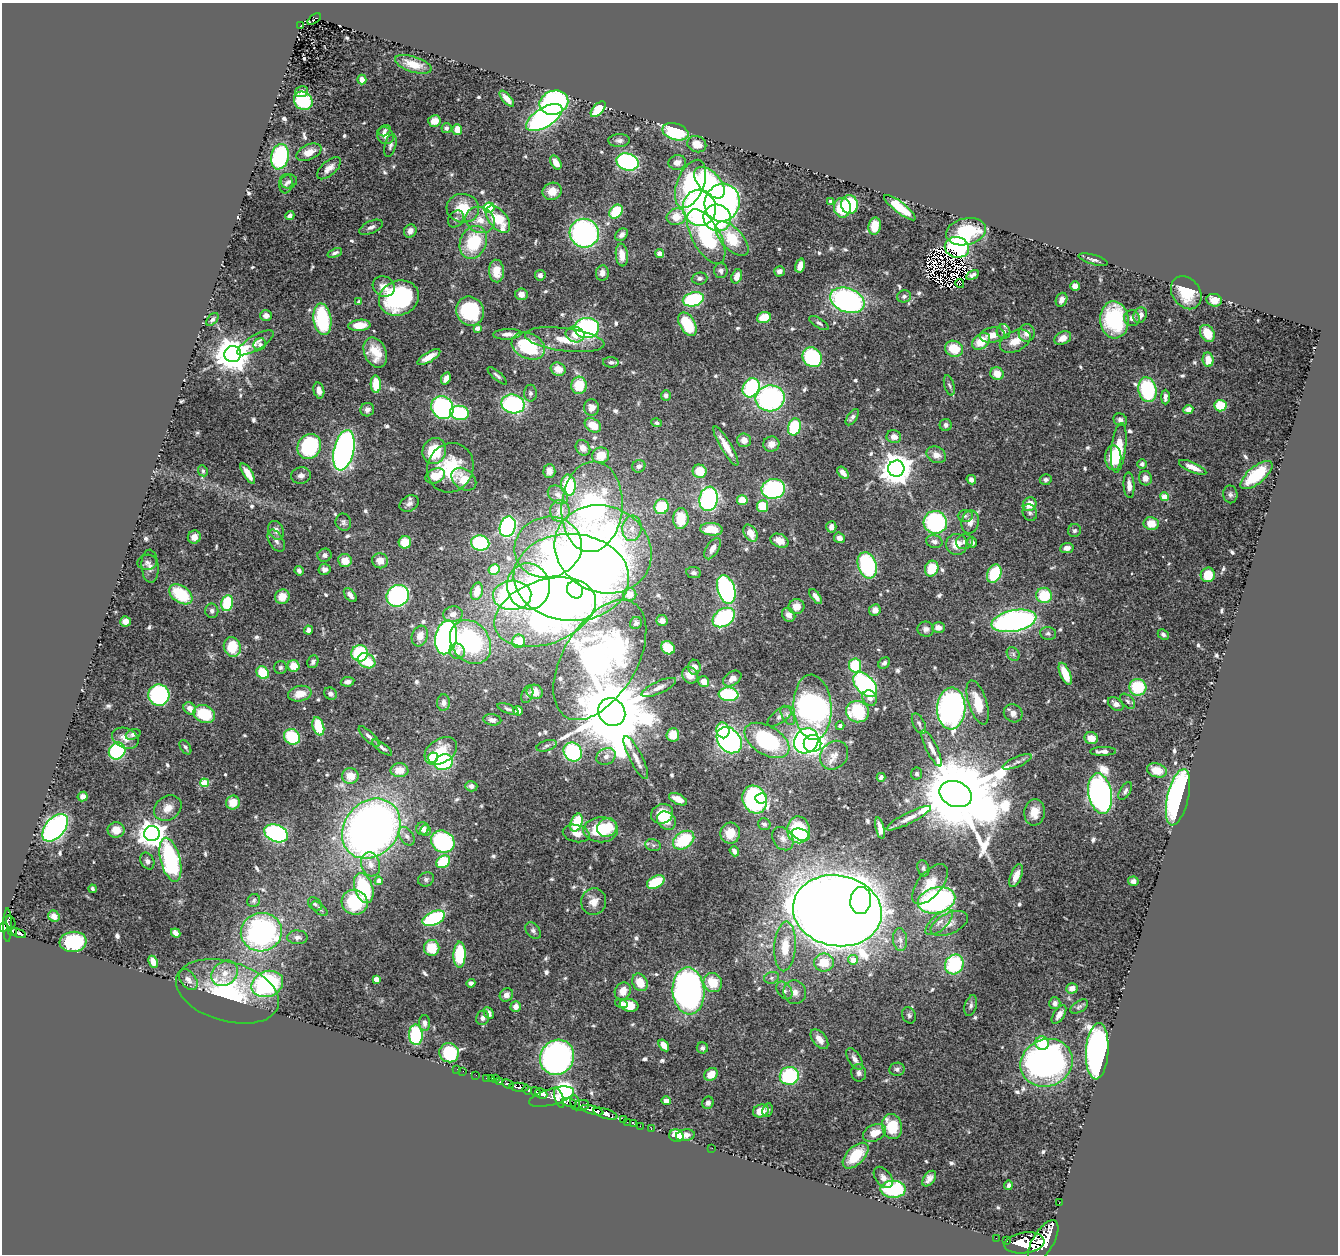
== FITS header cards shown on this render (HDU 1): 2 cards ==
NAXIS1  =                 1336
NAXIS2  =                 1252

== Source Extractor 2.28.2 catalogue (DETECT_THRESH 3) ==
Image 1336 x 1252 px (HDU 1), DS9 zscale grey, 1 PNG px = 1 image px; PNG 1340 x 1256 px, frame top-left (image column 1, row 1252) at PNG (2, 3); each listed source drawn as its Kron ellipse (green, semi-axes under 4 px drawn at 4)
Background 0.985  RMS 0.028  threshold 0.0838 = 3 sigma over >= 5 px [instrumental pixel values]
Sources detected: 662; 10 with non-positive FLUX_AUTO (blend fragments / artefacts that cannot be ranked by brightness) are neither listed nor drawn; of the other 652, the 500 brightest by FLUX_AUTO listed and drawn (152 fainter detections omitted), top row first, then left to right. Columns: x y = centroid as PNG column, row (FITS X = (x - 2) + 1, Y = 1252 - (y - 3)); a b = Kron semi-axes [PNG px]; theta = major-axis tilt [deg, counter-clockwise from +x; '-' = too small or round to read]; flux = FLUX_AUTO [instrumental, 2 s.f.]
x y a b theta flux
314 19 7 3 37 23
301 26 3 3 - 16
413 64 19 7 -18 27
362 80 5 4 - 12
302 92 6 5 - 8.1
507 99 10 4 -49 13
303 101 10 8 -39 100
554 103 15 12 20 390
598 109 9 5 48 70
544 118 20 9 31 460
434 121 6 6 - 17
446 128 5 5 - 4.4
457 130 5 5 - 20
385 131 6 5 - 4.5
675 132 13 8 -16 140
385 136 9 7 -47 14
619 140 11 6 2 7.7
697 144 10 8 -23 26
390 146 11 5 75 6.2
309 152 13 7 24 18
280 157 13 9 78 180
627 162 11 8 -16 330
677 162 9 7 12 13
556 163 7 5 -59 19
329 168 15 7 42 15
289 181 8 6 18 5.6
710 183 19 10 -47 200
286 184 10 6 85 6.9
691 184 25 13 68 190
552 191 9 8 - 23
830 201 3 3 - 5.5
722 203 19 17 72 610
850 205 9 8 - 110
463 208 16 14 -6 59
489 208 5 5 - 140
699 208 18 16 -79 550
842 208 10 8 -85 62
900 208 19 5 -38 57
616 212 8 6 53 99
290 216 5 3 - 6.8
676 217 9 8 - 35
717 218 14 13 - 230
456 219 9 7 53 6.5
498 219 16 9 -50 80
480 220 15 12 -22 29
875 226 9 6 79 34
371 227 12 6 24 8.4
410 231 7 6 - 12
966 232 20 13 13 120
584 233 15 14 - 430
622 235 7 5 42 9.5
706 237 30 14 -61 200
732 239 21 10 -47 75
473 242 17 13 67 98
957 247 12 10 -13 260
335 253 7 4 23 5
660 254 4 4 - 26
622 255 11 6 -84 20
1093 260 15 5 -16 6.9
800 266 7 4 73 20
496 271 11 7 -86 29
721 271 7 7 - 7.5
779 271 5 5 - 9.7
602 273 8 6 81 11
540 275 5 5 - 7.7
973 275 6 4 30 6.1
737 276 7 5 71 17
700 278 8 6 4 5.2
960 284 4 3 - 4.9
384 286 11 10 - 17
1075 286 5 4 - 18
1186 293 18 14 -54 55
521 294 6 6 - 12
904 296 7 6 - 6
399 298 20 17 21 240
693 299 11 7 14 160
847 300 18 12 -20 460
1062 300 7 5 66 10
1214 300 8 6 -18 22
359 302 4 4 - 11
470 311 15 13 -61 150
266 315 6 5 - 10
1140 315 8 6 65 13
764 317 7 5 20 35
1132 318 8 7 - 8.3
212 319 7 4 48 5.1
322 319 16 9 -81 160
1114 320 18 14 -86 160
819 323 11 5 -31 6
687 324 13 7 -59 76
359 325 11 5 6 33
477 328 4 4 - 10
587 328 12 10 4 300
1003 332 7 7 - 8.4
1027 333 9 8 - 16
1207 333 9 6 -60 30
507 334 14 5 3 12
575 335 9 7 -17 18
992 335 12 7 8 21
1063 338 9 6 26 16
565 340 40 11 -7 52
981 341 10 7 41 43
1015 341 16 10 27 27
255 343 21 7 31 15
260 344 6 5 - 4.8
528 346 17 12 -26 120
954 349 9 8 - 49
375 352 16 11 -65 39
233 354 8 8 - 4600
429 357 13 5 31 19
812 357 10 9 - 200
1208 360 7 5 -84 24
611 362 8 5 -2 6.2
558 369 7 6 - 21
997 374 7 6 - 25
497 376 12 4 -42 5
446 379 6 4 68 14
376 384 9 5 -87 50
579 385 9 7 83 56
949 385 10 5 -74 5.5
751 388 10 8 62 200
319 390 8 5 -76 12
1147 390 12 9 -79 160
530 393 8 6 88 5.7
666 395 5 5 - 5.5
1165 397 7 4 90 7
770 398 14 13 - 370
513 404 11 9 -12 290
1220 406 6 5 - 58
591 407 8 7 - 15
442 408 12 10 -51 310
367 410 7 6 - 8.6
1188 410 5 4 - 13
459 413 9 7 -7 150
852 417 9 5 56 6
1120 420 7 6 - 5.8
656 423 5 4 - 4.6
593 425 9 6 -32 31
946 425 6 6 - 6.7
794 427 9 6 73 110
894 437 7 6 - 13
744 440 7 7 - 14
771 444 8 7 - 15
309 446 13 11 59 180
726 446 22 5 -59 31
583 448 8 6 -52 16
1119 448 25 7 83 74
344 450 20 10 77 730
434 451 13 11 68 68
601 455 8 7 - 36
936 455 10 8 -26 16
1113 458 12 8 -88 42
1142 464 5 5 - 5.4
639 466 6 6 - 7.4
1193 467 15 5 -23 17
450 468 25 23 63 100
896 469 8 8 - 3600
203 471 6 5 - 4.4
549 471 7 6 - 14
700 471 7 6 - 41
248 473 12 4 -58 21
843 473 7 4 -48 12
301 475 10 8 11 9.5
1256 475 19 8 40 88
435 476 10 7 26 35
1145 478 7 6 - 12
464 479 14 10 -37 43
971 480 5 4 - 7.7
1046 480 6 5 - 5.2
568 485 10 7 -85 130
1129 485 13 5 -86 15
773 489 12 10 9 220
1230 494 9 7 -82 5.5
558 495 11 8 -37 12
1164 497 4 4 - 42
709 499 12 9 79 310
742 500 5 5 - 43
409 504 10 7 31 8.9
1030 504 7 6 - 27
762 506 6 5 - 58
592 507 45 30 86 700
661 507 7 7 - 79
560 511 11 10 - 21
1030 512 8 7 - 6
965 516 7 6 - 5.2
681 519 10 7 88 46
343 522 8 7 - 5.8
935 522 12 11 - 230
970 522 11 8 79 15
1151 524 7 6 - 33
508 527 10 8 72 310
831 527 6 5 - 9.4
632 528 13 9 85 20
711 529 11 6 -4 39
276 530 10 7 -64 11
1074 531 6 6 - 4.7
750 533 9 6 -60 31
194 537 7 6 - 15
839 538 5 5 - 12
276 541 12 7 -60 8.7
780 541 9 6 -24 19
405 542 6 6 - 41
934 542 8 6 -13 7.9
964 542 8 7 - 8.1
972 542 5 5 - 8.3
480 543 9 7 -13 170
957 544 10 10 - 27
548 547 34 30 15 220
1067 548 7 5 8 10
603 549 49 43 -25 650
712 549 12 6 59 14
325 555 7 6 - 6.2
345 561 7 6 - 24
380 561 8 7 - 19
147 562 9 7 10 7
867 565 13 9 -72 170
150 566 17 8 -87 11
325 569 6 5 - 8.2
932 569 8 6 65 50
494 570 5 5 - 44
299 571 5 4 - 5.6
694 573 7 5 -8 6.1
994 574 9 7 67 81
1208 575 7 7 - 40
571 577 58 43 -2 2200
528 586 23 21 -78 170
726 589 15 8 -72 340
575 590 9 7 -52 130
477 591 9 6 75 23
181 594 13 8 -35 91
630 594 7 6 - 17
350 595 8 5 -51 10
512 595 19 15 3 440
1044 595 8 7 - 74
398 596 11 10 - 320
816 596 8 4 -53 11
282 597 7 7 - 25
227 603 8 6 79 82
796 607 8 7 - 20
875 610 6 5 - 12
212 611 7 6 - 6.1
545 612 52 32 19 850
453 614 10 8 9 10
789 615 7 6 - 12
724 618 12 8 34 190
125 621 5 5 - 16
662 621 5 5 - 10
1014 621 23 10 11 600
636 623 6 5 - 5.5
939 628 6 5 - 12
926 629 8 7 - 8.1
309 630 4 4 - 7.8
1048 633 8 6 -10 5.4
1163 634 6 4 -43 5.4
420 636 10 8 71 18
446 637 17 10 77 650
518 641 7 6 - 47
470 642 23 19 -53 240
232 647 10 8 -70 56
668 648 7 6 - 52
457 651 8 7 - 17
360 653 8 8 - 130
1013 654 7 6 - 5.1
600 660 66 36 59 710
367 661 9 7 -31 69
313 662 6 5 - 6
884 663 6 5 - 5.9
855 665 7 6 - 100
293 666 6 6 - 31
280 667 6 6 - 4.6
694 667 7 6 - 13
263 673 7 5 -50 66
1065 674 12 5 -67 37
690 675 9 7 -50 22
732 679 10 6 34 12
704 681 6 5 - 17
348 682 7 4 10 8.2
865 685 15 9 -47 290
659 687 19 6 24 12
1138 687 8 8 - 83
535 692 8 7 - 19
300 694 12 7 12 26
330 694 7 6 - 7.8
728 694 10 7 -5 120
159 695 11 10 - 220
527 695 9 5 70 4.4
870 698 8 7 - 11
1128 701 9 5 -45 5.5
978 702 23 9 -72 49
443 703 8 6 86 7.8
1116 704 9 6 -36 11
813 707 33 19 -86 750
190 708 7 5 -38 16
951 708 21 14 88 590
508 709 11 4 -20 4.4
518 711 5 4 - 19
612 712 14 13 - 33000
857 712 11 10 - 110
1013 713 10 8 -37 13
204 714 11 8 -25 76
788 715 10 5 -62 7.8
780 716 14 6 36 9.5
492 720 9 5 -8 6.7
919 723 11 5 -63 6.2
318 726 9 5 -73 62
840 726 4 4 - 7.7
723 730 8 6 -75 42
133 734 8 5 20 6.1
673 735 7 6 - 30
369 736 14 5 -45 8.3
292 737 8 7 - 90
125 738 14 10 -24 19
1091 738 7 6 - 20
729 740 14 11 -50 460
767 740 24 14 -31 200
806 741 13 11 52 420
813 743 9 8 - 150
547 746 10 5 17 5.3
185 747 8 5 -57 5.2
382 748 12 4 -36 6.5
932 748 20 5 -64 15
117 751 9 8 - 160
441 751 18 12 32 42
1103 751 13 4 1 11
573 752 10 8 -52 190
834 755 15 13 49 21
606 756 10 8 30 12
433 758 5 5 - 100
636 758 24 6 -63 18
444 762 9 7 24 180
1017 762 16 5 23 8.3
399 770 9 7 0 26
1157 770 10 7 -17 33
917 774 6 5 - 4.7
350 776 8 8 - 26
881 777 4 4 - 4.8
204 783 4 4 - 64
471 786 6 5 - 8.5
1125 791 10 5 59 5.4
1100 793 20 11 -79 920
956 794 17 12 -22 41000
83 796 5 4 - 8.3
1178 797 29 10 77 520
761 798 6 5 - 33
678 799 10 5 -26 20
755 799 14 12 -63 310
233 802 7 6 - 32
168 808 15 11 35 24
1035 812 13 10 86 25
662 814 11 9 25 31
909 818 24 5 27 17
666 821 10 8 -38 51
576 823 9 5 69 74
764 824 6 6 - 4.8
607 827 10 9 - 50
55 828 16 9 50 490
880 828 11 4 -77 13
371 829 32 26 49 1400
423 829 6 6 - 8.2
116 830 8 8 - 23
601 830 17 12 2 84
798 830 13 11 -87 150
426 831 5 5 - 6.5
276 833 12 8 -22 270
576 833 14 8 -13 15
730 833 10 9 - 30
152 834 8 7 - 2000
801 835 9 5 -21 69
407 836 10 6 -55 7.4
783 839 12 9 -54 14
684 840 11 8 34 93
443 842 12 10 -33 230
653 845 8 6 -14 4.5
734 851 5 4 - 8
170 860 23 9 -75 250
147 861 9 6 -64 6.4
443 862 7 5 35 80
371 864 12 9 -75 17
923 868 8 5 -73 5
1016 876 12 5 68 21
426 879 8 7 - 5.4
379 881 4 4 - 18
1133 881 5 4 - 7.5
656 882 9 5 29 68
930 884 24 12 51 39
364 888 15 9 -72 140
92 889 4 3 - 4.4
936 900 19 13 14 400
254 901 7 6 - 4.4
861 901 14 10 82 290
355 902 13 12 - 110
594 902 13 12 - 19
315 904 8 5 -41 5.7
320 909 9 5 -39 5.2
837 911 44 35 -10 6800
54 916 6 5 - 12
434 918 12 6 24 240
11 922 7 4 -72 81
939 922 17 7 42 18
949 924 20 10 25 24
7 925 17 4 89 850
3 927 5 3 - 480
13 931 4 4 - 240
533 931 9 6 -51 5.7
261 932 20 19 - 440
18 933 8 3 -22 280
176 933 5 4 - 10
297 937 10 7 0 7.7
900 940 11 7 -84 9.8
73 942 13 10 6 130
785 946 25 10 86 50
432 948 8 8 - 53
460 955 13 6 88 120
853 960 5 4 - 28
153 962 6 4 -65 15
824 963 10 9 - 43
954 964 10 9 - 170
225 973 14 11 38 26
772 978 7 6 - 5.7
376 979 4 4 - 22
188 980 12 7 -53 11
640 982 9 7 -59 32
713 982 10 9 - 46
471 983 4 4 - 9.6
267 984 16 12 23 300
1072 988 6 5 - 13
784 990 10 6 -52 7.7
227 991 53 29 -16 210
623 991 9 7 60 23
689 991 23 16 -86 670
795 992 12 11 - 15
506 995 7 6 - 9.1
1055 1003 6 5 - 8.1
621 1004 6 4 -17 6.6
629 1005 9 6 -15 43
971 1006 11 6 74 5.9
516 1007 5 5 - 14
1079 1007 10 5 32 4.5
489 1013 6 4 -63 9.4
909 1015 8 6 -67 5.1
1059 1015 11 5 58 11
483 1018 7 6 - 8.4
425 1023 8 5 -89 7.9
416 1035 10 7 -87 130
819 1039 11 6 -52 19
1042 1043 7 6 - 50
664 1045 6 4 -55 18
702 1048 5 5 - 7.1
1097 1051 28 11 86 820
449 1053 10 9 - 130
557 1057 18 16 54 510
855 1059 12 6 -59 11
1047 1063 26 23 24 820
457 1069 2 2 - 7.7
897 1069 8 6 9 5.6
463 1071 2 2 - 5.5
859 1073 8 7 - 7.4
711 1074 7 5 38 27
476 1075 2 2 - 5.1
789 1076 9 9 - 150
487 1078 3 2 - 23
496 1078 2 2 - 11
492 1079 4 3 - 73
500 1082 4 3 - 230
508 1084 6 3 -25 390
519 1087 10 4 -5 1700
527 1090 5 3 - 610
536 1092 5 4 - 1300
541 1094 6 5 - 2200
552 1097 23 8 16 1400
559 1098 10 4 -72 630
666 1101 5 4 - 10
569 1103 7 4 -14 830
575 1103 8 4 -79 360
708 1103 6 5 - 7.1
582 1105 7 5 11 500
592 1110 11 4 -16 1800
768 1110 7 5 80 4.8
761 1111 8 6 18 27
605 1114 12 5 -17 2700
623 1120 3 2 - 28
627 1122 2 2 - 16
634 1124 3 2 - 13
640 1126 2 2 - 11
892 1127 12 10 -78 71
651 1129 2 2 - 16
875 1133 12 8 26 27
685 1135 9 6 9 9.8
676 1136 7 6 - 59
712 1148 2 2 - 13
856 1156 16 9 45 60
883 1177 12 7 -53 12
929 1179 9 5 52 11
1008 1185 5 4 - 5.1
893 1189 12 8 0 190
1059 1203 2 2 - 5.8
996 1238 2 2 - 13
1007 1241 3 3 - 140
1043 1241 24 10 59 10000
1024 1243 20 10 7 8600
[152 fainter detections neither listed nor drawn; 10 non-positive-flux detections neither listed nor drawn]